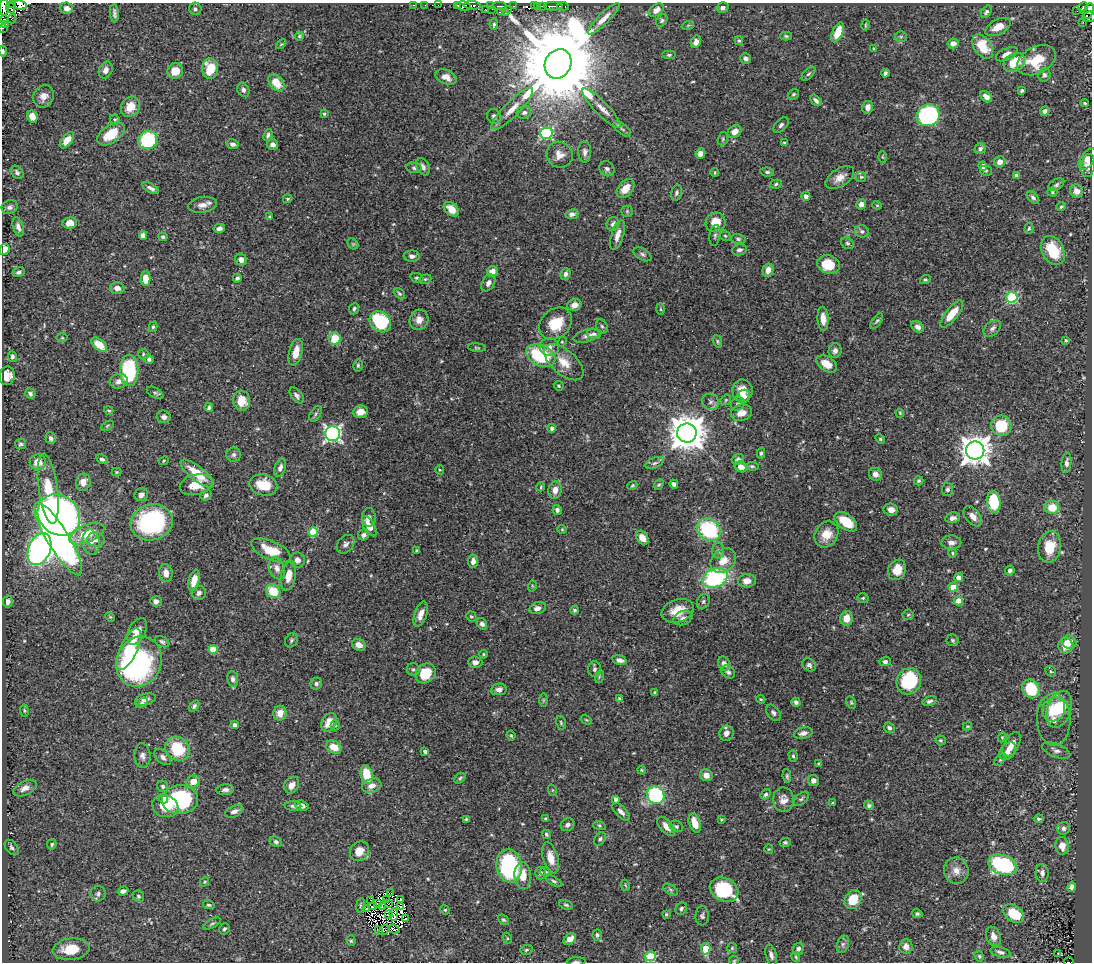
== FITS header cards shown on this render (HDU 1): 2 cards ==
NAXIS1  =                 1090
NAXIS2  =                  960

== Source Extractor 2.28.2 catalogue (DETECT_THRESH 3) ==
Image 1090 x 960 px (HDU 1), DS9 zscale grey, 1 PNG px = 1 image px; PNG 1094 x 964 px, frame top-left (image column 1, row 960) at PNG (2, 3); each listed source drawn as its Kron ellipse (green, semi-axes under 4 px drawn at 4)
Background 0.412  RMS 0.016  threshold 0.0481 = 3 sigma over >= 5 px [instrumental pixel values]
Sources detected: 546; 11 with non-positive FLUX_AUTO (blend fragments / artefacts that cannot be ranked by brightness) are neither listed nor drawn; of the other 535, the 500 brightest by FLUX_AUTO listed and drawn (35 fainter detections omitted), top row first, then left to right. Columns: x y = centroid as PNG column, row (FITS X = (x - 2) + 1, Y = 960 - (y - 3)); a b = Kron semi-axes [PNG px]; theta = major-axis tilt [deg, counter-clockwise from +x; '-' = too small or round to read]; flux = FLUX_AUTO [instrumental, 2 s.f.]
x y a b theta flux
13 4 3 2 - 13
20 5 6 4 -11 130
414 5 3 2 - 6.5
425 5 2 2 - 2.7
438 5 2 2 - 3.6
472 5 8 4 -5 110
458 6 3 3 - 53
464 6 7 5 -10 140
490 6 3 2 - 1.7
499 6 7 2 0 41
514 6 3 2 - 9.8
534 6 2 2 - 7.2
543 6 4 3 - 47
553 6 9 3 0 140
563 6 6 3 -8 20
4 7 8 4 88 29
537 7 3 2 - 1.9
723 7 6 5 - 3.8
1083 7 5 3 - 19
10 8 6 4 -67 6.5
67 8 6 5 - 6.1
195 9 6 6 - 3.1
508 9 3 2 - 4.4
486 10 3 2 - 8.6
492 10 3 2 - 2.3
656 10 8 5 36 6.6
1077 11 2 2 - 2.6
1089 11 8 5 71 110
500 12 2 2 - 6.3
505 12 2 2 - 1.6
986 12 7 4 51 2.5
114 13 9 4 -85 3.5
1089 17 7 5 4 33
5 19 2 2 - 28
12 19 4 2 - 19
604 19 21 5 44 9.2
662 21 7 5 52 2.1
1083 22 2 2 - 4.7
494 24 6 4 87 2.2
5 25 3 3 - 22
688 25 6 4 20 1.4
865 25 5 2 - 1.2
998 27 14 7 27 15
3 28 3 2 - 3.1
838 32 10 5 67 18
299 36 4 4 - 1.3
786 36 6 4 -2 1.5
901 37 6 5 - 1.9
739 41 4 3 - 1.3
696 42 6 5 - 5.4
953 43 5 5 - 5.8
281 44 6 3 44 1.1
983 46 13 8 -55 29
874 49 3 3 - 1.3
3 51 5 3 - 2
1007 54 11 6 24 8.3
669 55 7 4 0 1.8
745 58 5 5 - 3.4
1036 60 20 13 27 37
1014 62 11 8 33 23
558 64 15 13 62 27000
210 69 10 8 89 32
106 70 9 6 66 5.5
175 71 8 7 - 15
885 73 4 3 - 3
808 74 9 4 47 2
1044 75 7 6 - 2.9
446 77 11 7 -23 9.4
276 83 9 6 -50 20
243 90 7 5 -62 4.1
1022 91 4 3 - 1.8
793 94 6 4 40 1.8
44 96 11 10 - 9
986 97 7 4 -43 6.5
816 100 7 4 -47 3.5
1085 103 4 3 - 1.6
130 107 11 9 51 15
868 107 6 5 - 6.8
601 108 26 7 -46 11
512 109 28 7 45 15
1045 111 5 4 - 3.7
524 113 7 6 - 3.5
324 114 4 3 - 1.4
928 115 11 10 - 160
32 116 6 5 - 10
494 116 7 7 - 4
115 119 5 4 - 1.5
781 125 9 5 46 2.9
622 129 10 5 -38 3
734 132 7 6 - 9.4
546 133 6 6 - 140
111 134 15 8 34 30
268 135 6 4 67 2.4
723 139 7 5 71 1.9
67 140 9 5 51 13
148 140 9 9 - 74
784 143 3 3 - 1.6
232 144 6 5 - 3.6
273 145 5 5 - 4.3
980 149 6 5 - 3.1
585 152 10 6 -89 4.9
700 153 5 4 - 6
560 155 13 12 - 9.7
882 157 6 4 -87 1.1
1088 159 12 6 56 6.5
1000 162 6 5 - 6.3
983 166 5 4 - 5.3
1088 166 12 6 81 5.9
423 167 9 6 -63 4.5
414 168 8 5 -11 2.2
607 169 8 7 - 3.4
986 171 6 5 - 1.7
17 172 7 5 -48 3
767 172 7 4 -7 2.2
715 173 4 3 - 1.2
1016 175 4 4 - 2.4
861 177 5 5 - 1.4
840 178 16 9 33 10
776 184 6 4 20 1.7
1056 185 9 5 30 2.5
151 188 9 4 -29 4
625 189 11 7 49 13
1077 191 7 6 - 8.7
1052 192 5 4 - 1.4
676 193 8 5 72 3
806 196 4 4 - 6.5
1033 197 7 4 -45 3
288 199 5 3 - 1.4
861 204 5 5 - 5
202 205 14 7 9 7.4
877 205 4 4 - 1.2
10 207 8 7 - 3.9
1061 207 5 4 - 1.6
451 209 9 6 -42 14
627 211 6 5 - 1.7
572 214 6 5 - 4.5
269 217 4 3 - 1
716 222 10 9 - 17
70 223 7 5 6 11
613 224 7 6 - 3.5
18 227 10 5 -72 4.8
219 228 6 4 15 3.4
1029 228 6 4 73 1.6
862 231 7 6 - 3
618 235 15 6 72 8.1
715 235 10 5 81 2.8
143 236 4 4 - 7.2
725 236 6 4 -43 1.6
163 237 5 4 - 1.9
738 239 7 5 -12 2.1
847 243 7 5 -29 2.3
353 244 6 4 -44 1.8
5 249 6 5 - 12
739 250 7 5 14 3.8
1053 250 15 10 -63 36
642 254 10 5 -30 2.9
412 256 8 5 -1 4.2
241 260 6 5 - 5.3
828 264 11 9 -14 30
768 270 7 5 75 8.9
19 272 6 4 29 3.1
492 272 6 5 - 12
565 274 6 5 - 3.8
237 278 4 4 - 2.3
417 278 7 4 -18 2.2
145 279 7 5 90 14
425 279 6 4 20 1.5
925 280 5 4 - 1.8
488 283 9 6 60 4.6
117 288 7 6 - 7.4
399 294 6 4 -40 1.8
1012 297 5 5 - 87
574 305 7 6 - 7.7
354 309 6 5 - 2.1
660 309 5 3 - 1.3
952 314 16 6 52 22
823 319 12 5 -87 8.7
419 320 10 9 - 8.4
877 321 9 4 55 2
380 322 12 9 -42 76
556 324 18 14 42 30
602 326 7 5 -66 2.5
153 327 5 4 - 1.7
918 327 7 5 -34 4.3
992 328 10 6 42 3.8
594 334 7 5 -14 2.6
587 336 14 6 17 4.9
62 338 6 4 -1 1.1
335 339 6 6 - 29
1066 340 3 2 - 1.3
717 341 6 4 -72 1.5
562 342 5 4 - 1.3
99 345 9 5 -40 22
549 347 10 9 - 5.6
477 348 9 3 -5 1.4
835 351 7 6 - 4
296 352 14 6 76 13
143 354 5 5 - 1.8
541 356 15 10 -25 81
12 357 5 4 - 2.7
149 359 5 4 - 3.3
564 362 24 12 -41 18
827 364 11 7 -32 14
358 365 6 4 77 1.7
129 370 16 9 90 100
7 376 9 7 73 11
119 381 9 7 19 5.5
559 386 5 4 - 1.7
742 391 11 10 - 12
30 393 5 5 - 2.8
155 393 9 5 -30 2.6
297 395 9 5 -52 3.8
744 396 7 6 - 5.3
726 400 6 4 46 1.5
242 401 10 8 -80 18
710 402 8 8 - 4.4
738 404 7 6 - 3.1
209 408 4 3 - 2.1
109 410 5 3 - 1.3
360 412 8 6 5 9.2
741 413 11 8 15 10
900 413 4 3 - 1.1
316 414 8 5 58 2.4
164 417 7 6 - 3.9
107 426 7 4 31 1.4
1001 426 10 10 - 44
552 428 4 4 - 3.8
333 433 7 7 - 310
687 433 10 9 - 2800
51 438 6 5 - 3.2
880 439 5 4 - 1.5
21 444 5 5 - 1.8
975 450 9 9 - 1600
761 453 5 4 - 1.7
234 455 7 7 - 2.9
102 459 6 4 -29 2.8
738 459 6 5 - 2.9
164 461 5 4 - 1.2
38 462 8 7 - 15
655 463 10 5 24 3.3
1067 463 10 5 84 4.1
752 466 6 4 -8 1.7
741 467 6 5 - 8.9
280 468 9 5 70 5.4
440 470 5 4 - 1.1
117 472 5 4 - 1.3
197 474 20 7 -38 23
875 474 6 6 - 6.5
919 481 5 4 - 2.1
83 482 8 7 - 9.7
674 484 4 4 - 4
196 485 16 10 13 20
263 485 14 10 -13 25
632 485 5 4 - 1.4
659 485 6 4 47 1.5
541 487 4 3 - 1.2
48 489 35 9 -82 49
947 489 6 5 - 3.1
555 490 8 7 - 8.4
141 495 7 6 - 4.3
206 495 6 5 - 3
994 502 11 7 -84 57
1052 507 7 6 - 19
557 510 5 4 - 3
891 510 7 6 - 6.4
59 515 22 19 -39 480
973 516 12 7 -50 9.2
369 517 9 7 88 5.1
953 518 7 5 11 4.7
152 522 21 18 14 140
846 522 13 7 -36 24
369 526 11 5 -60 16
562 529 5 4 - 1.1
709 530 13 10 -39 94
313 532 5 4 - 44
87 534 18 8 23 28
826 534 13 11 58 17
364 535 6 5 - 3.9
642 538 8 5 -53 10
58 539 42 11 -59 780
96 539 8 7 - 7
91 542 12 8 -79 7.6
951 542 10 7 -2 5.5
346 544 10 7 50 4.6
1050 547 16 11 80 24
39 549 17 11 68 460
271 550 21 9 -23 27
417 550 4 3 - 1.3
718 551 8 6 -89 3.3
952 553 5 3 - 1.2
297 560 7 7 - 5.9
723 560 14 11 42 14
473 561 6 5 - 5.5
277 568 11 7 -69 7
897 570 10 8 61 14
1010 571 5 4 - 3.5
166 573 9 6 -82 8.2
288 576 15 7 79 14
715 578 13 9 24 130
959 578 4 4 - 12
194 580 11 5 75 13
747 581 9 6 5 9.1
532 586 6 3 73 1.1
953 587 4 4 - 26
273 591 7 6 - 32
199 593 7 7 - 3.7
863 598 5 4 - 1.5
156 601 6 5 - 4.5
958 601 4 4 - 24
8 602 6 4 78 4.6
703 602 8 6 60 2.5
538 608 8 5 17 5.9
574 610 4 3 - 1.8
678 611 16 11 18 21
421 614 13 6 71 8.8
908 615 6 5 - 1.6
471 616 5 5 - 1.9
110 617 5 4 - 1.2
683 618 10 6 22 4.3
846 618 7 6 - 13
482 624 6 5 - 3.6
137 631 14 8 63 13
291 640 7 6 - 2.5
953 640 6 6 - 1.9
162 642 8 5 -26 2.3
1069 642 7 6 - 11
359 645 7 5 -27 9
1065 646 8 7 - 13
129 649 22 8 66 35
213 649 4 4 - 30
483 654 4 3 - 1.3
620 660 7 4 -14 5
139 662 26 22 67 230
475 662 7 6 - 4.5
885 662 5 4 - 2.4
724 664 7 5 -61 4.8
809 665 7 6 - 3
595 669 8 6 87 2.7
413 670 6 6 - 2.4
1051 671 6 5 - 1.5
728 672 7 6 - 2.9
426 673 11 9 43 29
599 677 6 4 72 1.4
233 679 8 5 -82 3.6
909 681 13 12 - 64
316 683 6 5 - 2.7
499 689 8 5 8 4.6
1031 689 9 8 - 44
655 693 4 3 - 2.5
145 699 11 5 14 5.5
619 699 3 3 - 1.4
761 699 4 3 - 1.2
543 700 7 4 90 1.8
929 701 7 4 18 3
796 702 4 4 - 3.6
851 702 6 4 -64 1.4
142 703 6 4 29 2.1
194 706 6 4 56 2.3
1054 709 12 11 - 27
1059 709 19 11 72 35
24 710 6 4 -82 1.5
280 713 7 6 - 11
773 713 9 6 -53 3.2
586 720 6 4 -30 1.2
1054 720 26 16 -88 17
329 722 10 7 62 16
561 723 7 5 -74 1.7
235 725 4 4 - 3.3
335 725 5 4 - 1.7
968 726 4 3 - 1.2
889 728 6 5 - 2.9
726 733 8 7 - 5.5
803 733 9 5 14 4.9
511 736 5 3 - 1.5
1002 737 5 4 - 1.2
940 740 5 5 - 1.7
1011 745 14 7 60 11
334 747 8 6 -27 16
177 749 13 11 -45 48
1056 750 15 6 -21 4.7
425 751 4 3 - 2.8
1008 751 10 7 48 8.4
142 756 12 8 -84 5.4
793 756 6 4 -74 1.8
163 757 10 6 -42 4.1
1000 760 7 4 45 1.8
819 763 3 3 - 1.5
642 770 4 3 - 1.2
367 775 10 6 -77 30
706 775 6 6 - 8.3
787 776 7 4 -84 1.9
460 778 6 4 37 1.9
813 780 5 5 - 6
193 781 6 6 - 11
292 785 9 7 57 9.4
163 786 6 5 - 2.4
372 786 10 7 19 7.7
25 788 12 7 26 7.4
225 790 9 5 6 4.2
552 790 6 3 -71 1.1
766 794 6 4 53 2.2
656 795 9 8 - 130
164 799 5 4 - 7.3
616 799 4 4 - 5.5
801 799 9 5 42 2.3
180 800 18 14 3 120
783 800 12 10 -88 9.3
833 803 3 3 - 2.1
869 805 5 4 - 2.2
165 806 13 11 -20 23
293 806 8 5 -1 2.8
302 806 7 5 -19 6
234 811 9 5 24 5.3
621 812 11 5 -45 4.6
466 819 3 3 - 1.2
545 819 4 3 - 1.1
721 819 3 3 - 1.4
1039 819 5 3 - 2
695 823 10 5 -71 17
568 825 7 6 - 3.3
599 825 6 4 -19 1.5
666 826 11 6 -50 9.3
676 826 7 5 -28 2.4
1063 828 6 6 - 3.6
546 834 5 4 - 1.9
600 839 7 5 55 2.5
276 842 6 4 -26 2.7
785 842 5 4 - 2.1
52 844 5 4 - 1.9
1062 846 9 6 -86 10
12 848 9 5 -53 3.1
769 849 4 4 - 1.1
359 851 10 9 - 13
551 858 16 7 -75 15
1002 865 14 9 -18 130
509 866 16 12 -81 140
956 871 13 12 - 11
546 872 6 4 -13 1.7
540 873 6 5 - 3.1
1042 873 9 6 -87 4.7
523 876 13 8 -86 17
554 881 10 4 -31 2.5
205 882 5 4 - 1.2
625 885 5 3 - 1.1
1072 887 5 4 - 4.3
671 890 8 5 -32 2.2
724 890 15 11 -27 85
123 891 5 4 - 4.7
390 893 3 2 - 1.8
98 894 8 7 - 3.8
138 896 6 5 - 2.1
401 899 2 2 - 1.1
853 899 10 8 60 28
370 900 2 2 - 1.1
386 900 4 2 - 1.4
377 903 3 2 - 1.4
388 904 3 2 - 1.2
209 905 6 4 -10 1.8
360 905 7 3 81 1.4
566 905 7 4 -15 1.9
373 906 4 2 - 1.2
382 907 3 2 - 1.4
400 907 4 3 - 1.4
366 908 3 2 - 1.4
681 909 6 5 - 2.2
445 910 5 4 - 1.2
394 914 6 3 -86 1.9
666 914 4 3 - 1.2
917 914 5 4 - 2.4
1014 914 12 8 -38 30
388 915 3 2 - 1.3
702 916 9 6 89 2.9
405 919 4 2 - 1.1
503 920 6 4 -43 1.6
212 924 9 4 29 2.2
224 929 6 5 - 2
394 929 5 2 - 1.7
378 930 2 2 - 1.5
384 930 6 2 37 1.7
597 935 6 4 87 2.4
993 936 10 7 -66 6.4
507 938 5 3 - 1.2
570 939 7 5 39 14
351 941 5 4 - 1.4
843 944 9 6 72 2.8
906 946 7 6 - 6.2
732 948 5 5 - 1.5
71 949 18 11 7 28
706 949 5 4 - 33
798 949 6 5 - 3.4
526 950 6 4 17 1.8
1001 952 10 5 -15 3.4
1058 953 3 2 - 2
771 955 11 5 -77 4.3
650 956 5 5 - 69
979 956 5 4 - 1.4
796 957 5 4 - 1.3
734 961 5 4 - 1.2
576 962 9 3 2 1.9
1069 962 5 2 - 5
At the frame edge (FLAGS 8, measured only in part): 12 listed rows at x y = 13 4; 20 5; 4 7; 1089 11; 1089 17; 5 25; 3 28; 3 51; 5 249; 734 961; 576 962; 1069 962
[35 fainter detections neither listed nor drawn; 11 non-positive-flux detections neither listed nor drawn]